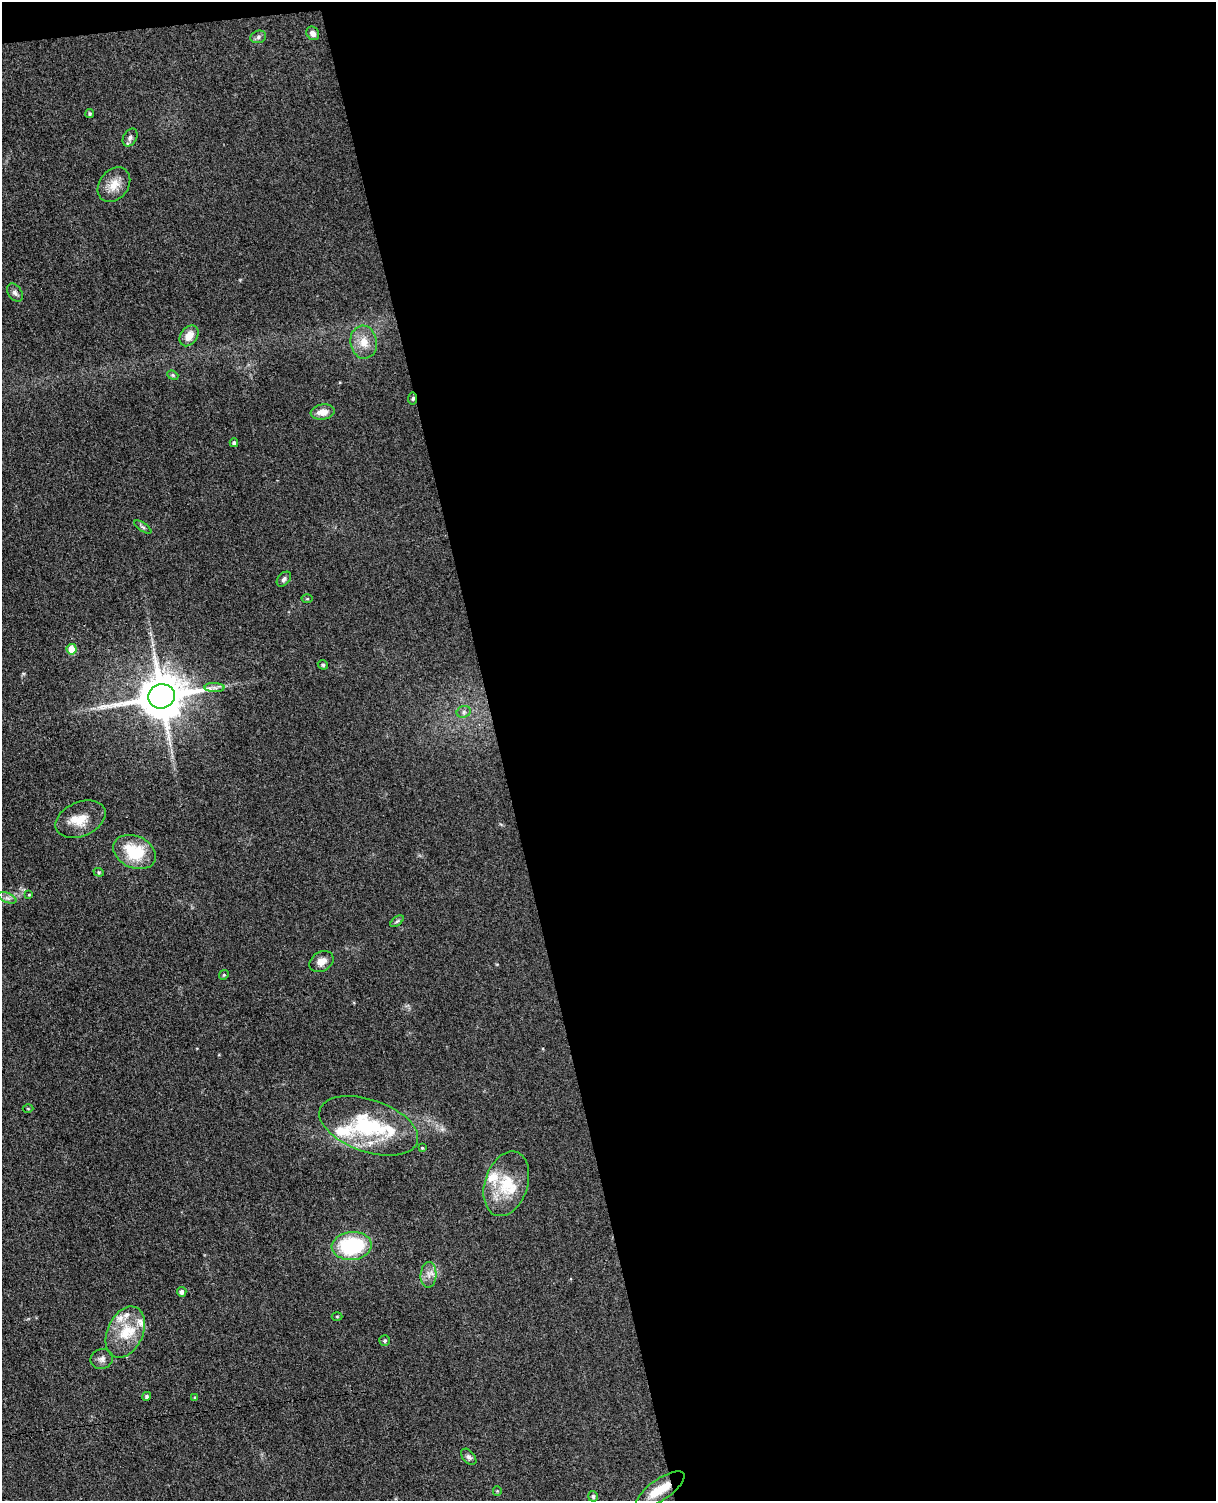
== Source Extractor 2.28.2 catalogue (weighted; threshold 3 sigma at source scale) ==
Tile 4 of 4 x 3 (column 4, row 1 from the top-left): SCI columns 3698-4911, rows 3146-4644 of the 4967 x 4906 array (HDU 1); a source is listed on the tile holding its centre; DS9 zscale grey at full resolution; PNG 1218 x 1503 px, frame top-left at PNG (2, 2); each listed source drawn as its Kron ellipse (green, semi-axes under 4 px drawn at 4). Shown black and unused: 60% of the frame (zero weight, under 3 of 4 exposures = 5% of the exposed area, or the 3 px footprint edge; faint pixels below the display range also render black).
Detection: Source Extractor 2.28.2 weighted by HDU 2 'WHT'; one run over the whole footprint, this tile lists its part. Background 0.0701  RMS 0.0075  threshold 0.0339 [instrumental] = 3 sigma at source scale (4.5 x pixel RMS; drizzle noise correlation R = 1.50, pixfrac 1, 0.05/0.05 arcsec/px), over >= 5 px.
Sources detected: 53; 8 inside a brighter listed object's ellipse — not listed separately; the other 45 listed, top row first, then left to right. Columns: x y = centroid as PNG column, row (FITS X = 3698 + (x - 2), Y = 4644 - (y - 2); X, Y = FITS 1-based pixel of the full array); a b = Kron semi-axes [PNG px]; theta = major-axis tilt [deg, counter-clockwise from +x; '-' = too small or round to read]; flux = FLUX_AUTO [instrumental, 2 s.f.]
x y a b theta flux
313 33 7 6 - 3.2
258 37 8 6 18 2
90 114 4 4 - 1.1
130 137 9 6 62 2.4
114 185 19 14 51 11
15 293 10 6 -54 2.5
189 336 11 8 54 8.7
364 342 16 13 -82 10
173 375 6 4 -22 0.99
412 398 6 3 83 1.3
323 412 12 7 8 6.9
234 443 4 4 - 1.6
143 527 10 4 -33 1.5
284 579 8 5 47 2.1
307 599 5 3 - 0.76
72 649 5 5 - 17
323 665 5 4 - 1.4
215 688 10 4 -1 2.4
161 696 13 12 - 3600
464 712 7 5 22 1.9
80 819 26 17 23 15
135 852 22 16 -25 32
99 872 5 4 - 0.97
29 895 4 3 - 0.68
7 898 9 5 -22 2.5
397 921 8 4 37 1.3
321 962 13 9 31 6
224 975 5 4 - 0.89
28 1109 5 3 - 0.7
369 1126 51 26 -19 63
422 1148 4 4 - 0.75
506 1184 33 21 72 29
352 1246 20 14 5 58
428 1275 13 8 86 4.8
182 1292 5 4 - 2.6
337 1316 5 3 - 0.8
125 1332 27 18 65 23
385 1341 5 5 - 1.2
102 1359 11 10 - 3.7
146 1396 4 4 - 1.5
195 1398 4 3 - 0.78
469 1457 9 6 -49 2.2
660 1490 28 10 35 16
497 1491 5 4 - 0.77
593 1496 5 4 - 1.5
Overlapping masked pixels (flux is a lower limit): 2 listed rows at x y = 412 398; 660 1490